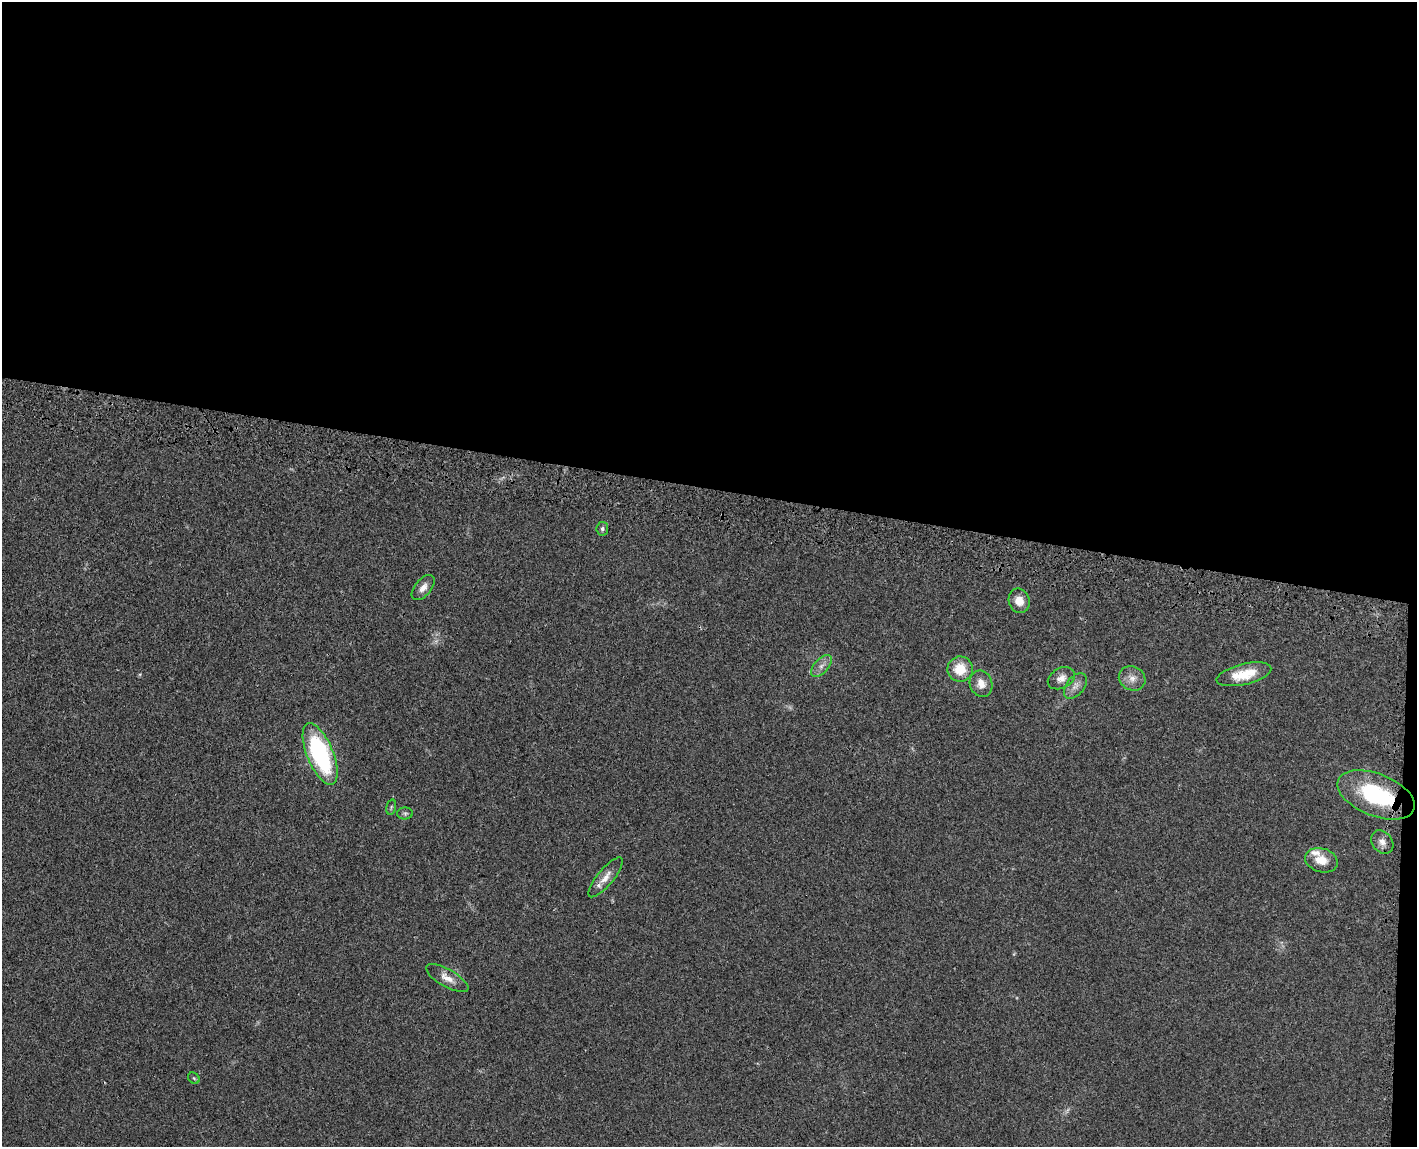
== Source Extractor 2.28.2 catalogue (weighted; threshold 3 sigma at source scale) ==
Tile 3 of 3 x 4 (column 3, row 1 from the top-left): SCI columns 3016-4430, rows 3518-4662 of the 4726 x 4742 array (HDU 1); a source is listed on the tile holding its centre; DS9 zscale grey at full resolution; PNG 1419 x 1149 px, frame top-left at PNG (2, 2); each listed source drawn as its Kron ellipse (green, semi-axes under 4 px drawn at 4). Shown black and unused: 43% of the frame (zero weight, under 3 of 4 exposures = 8% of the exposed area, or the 3 px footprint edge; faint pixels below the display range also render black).
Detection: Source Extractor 2.28.2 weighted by HDU 2 'WHT'; one run over the whole footprint, this tile lists its part. Background 0.021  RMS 0.0034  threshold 0.0152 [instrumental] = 3 sigma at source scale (4.5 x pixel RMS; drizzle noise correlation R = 1.50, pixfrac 1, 0.05/0.05 arcsec/px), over >= 5 px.
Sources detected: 23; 2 too faint to see at this stretch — neither listed nor drawn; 2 inside a brighter listed object's ellipse — not listed separately; the other 19 listed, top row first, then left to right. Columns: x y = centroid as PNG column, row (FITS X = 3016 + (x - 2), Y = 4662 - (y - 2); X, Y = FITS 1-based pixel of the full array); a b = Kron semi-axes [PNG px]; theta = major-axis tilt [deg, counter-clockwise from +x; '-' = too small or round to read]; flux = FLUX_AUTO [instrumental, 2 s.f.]
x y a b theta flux
602 529 7 6 - 0.82
423 588 15 8 50 2.3
1019 601 12 10 -71 3.4
821 666 13 7 46 2
960 669 12 12 - 7.6
1244 674 28 10 13 8.7
1061 678 14 10 28 2.4
1132 678 14 12 -29 3
981 684 13 11 -70 3.5
1075 686 14 9 53 2.3
320 754 33 13 -68 45
1376 795 41 21 -21 32
391 807 7 4 75 0.62
405 813 8 6 0 0.72
1382 842 13 10 -51 2.3
1321 860 17 12 -16 5.1
605 877 25 8 50 3.3
447 978 24 8 -30 3.4
194 1078 6 5 - 0.52
Overlapping masked pixels (flux is a lower limit): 1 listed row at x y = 1376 795